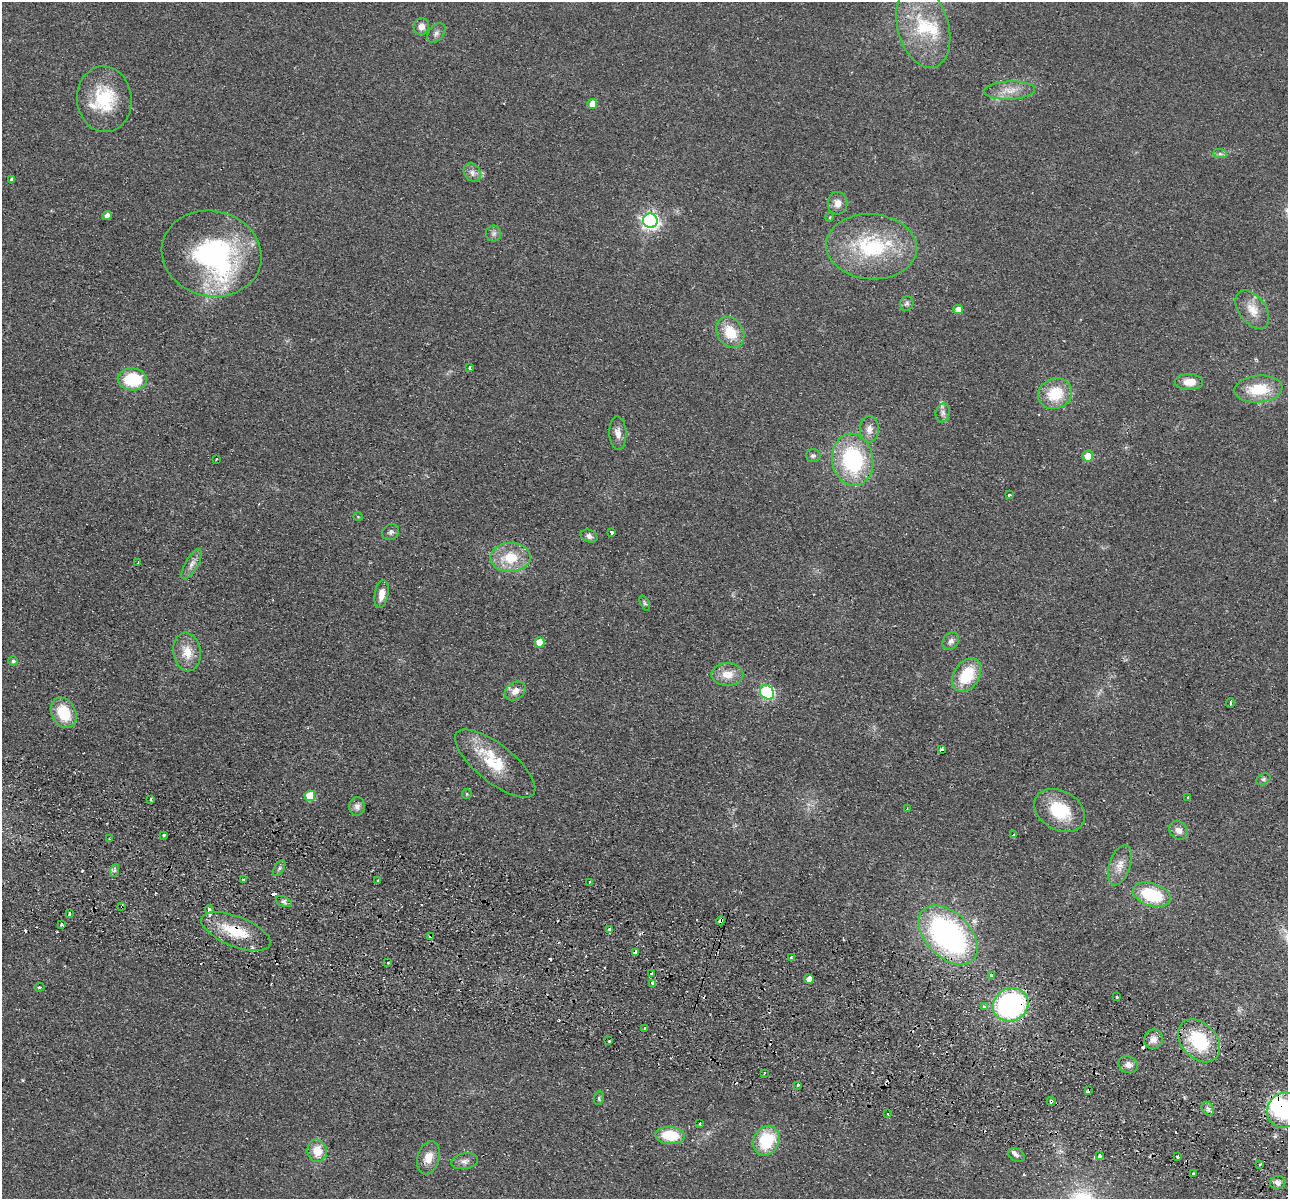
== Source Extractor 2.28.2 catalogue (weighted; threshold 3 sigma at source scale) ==
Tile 6 of 4 x 4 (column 2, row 2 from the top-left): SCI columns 1304-2589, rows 2578-3774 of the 5179 x 5279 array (HDU 1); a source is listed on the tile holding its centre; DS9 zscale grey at full resolution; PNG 1290 x 1201 px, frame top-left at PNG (2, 2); each listed source drawn as its Kron ellipse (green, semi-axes under 4 px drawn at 4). Shown black and unused: <1% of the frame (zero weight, under 2 of 3 exposures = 3% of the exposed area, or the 3 px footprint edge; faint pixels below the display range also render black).
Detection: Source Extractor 2.28.2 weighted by HDU 2 'WHT'; one run over the whole footprint, this tile lists its part. Background 0.0944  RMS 0.01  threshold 0.0453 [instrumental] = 3 sigma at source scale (4.5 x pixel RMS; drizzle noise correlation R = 1.50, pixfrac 1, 0.05/0.05 arcsec/px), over >= 5 px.
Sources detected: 139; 2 inside a brighter object's white glare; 14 cosmic-ray / hot-pixel residue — neither listed nor drawn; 4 inside a brighter listed object's ellipse — not listed separately; the other 119 listed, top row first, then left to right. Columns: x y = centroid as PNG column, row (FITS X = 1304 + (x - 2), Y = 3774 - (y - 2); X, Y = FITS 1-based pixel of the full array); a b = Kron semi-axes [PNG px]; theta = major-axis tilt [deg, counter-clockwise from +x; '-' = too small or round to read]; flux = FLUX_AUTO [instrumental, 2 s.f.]
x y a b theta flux
421 26 8 7 - 7.3
923 27 42 25 -74 63
436 33 11 7 48 3.9
1009 90 25 9 2 13
104 99 33 27 -84 55
592 104 5 5 - 12
1220 154 7 4 -1 2.5
472 173 10 8 -51 4.7
12 179 3 3 - 1.9
837 203 11 10 - 7.9
107 216 4 4 - 6.1
830 217 4 3 - 0.76
650 221 7 7 - 340
494 234 8 8 - 3.2
871 247 45 32 -4 89
212 254 50 42 -13 180
907 303 7 6 - 2.5
958 309 5 5 - 8.6
1252 310 22 13 -54 14
730 332 16 13 -57 25
470 368 3 3 - 3.9
132 379 14 11 -2 50
1189 382 14 8 2 14
1258 389 24 13 5 35
1055 394 17 15 25 32
943 413 9 7 78 4.3
869 429 13 9 88 7.4
618 433 17 8 -87 7.1
813 456 7 6 - 2.5
1088 456 5 5 - 23
216 459 3 2 - 1
853 460 26 20 -80 96
1009 495 3 3 - 3.3
358 516 5 3 - 0.88
391 532 9 7 37 3.1
611 532 3 3 - 5.2
589 536 8 6 -22 3.7
510 557 20 14 1 29
138 563 2 2 - 0.81
192 564 17 6 60 6
381 594 14 6 80 9.2
645 603 8 4 -66 1.8
951 641 9 7 54 4.2
540 642 5 5 - 18
187 652 19 13 -82 17
13 661 5 4 - 2.2
727 674 16 11 0 14
967 675 18 12 57 40
515 691 11 8 36 8.3
767 692 8 6 -48 140
1230 703 5 3 - 2
64 713 16 12 -61 32
942 749 4 3 - 2.3
495 763 49 19 -39 43
1263 779 7 5 28 2
467 794 5 4 - 1.2
310 796 5 5 - 27
1188 798 3 3 - 3.2
150 799 3 2 - 1.3
357 806 9 8 - 4.7
907 809 3 2 - 0.81
1060 811 27 19 -30 45
1179 830 10 8 -46 5.6
164 835 3 3 - 2.1
1014 835 3 2 - 0.97
109 839 3 3 - 2
1120 865 21 10 71 11
279 868 9 5 58 2.3
115 870 6 4 70 1.8
243 880 3 2 - 1.4
378 881 3 2 - 1.7
589 882 3 2 - 1.2
1152 895 19 11 -18 56
284 902 8 4 -23 2.6
122 906 3 2 - 1
209 910 4 3 - 5.7
69 913 3 3 - 4
721 921 4 3 - 29
61 925 3 3 - 11
610 930 4 3 - 11
236 931 37 15 -21 36
948 935 35 22 -45 250
431 936 3 3 - 2.2
635 953 4 3 - 7.4
791 957 3 2 - 1.9
388 963 3 2 - 1.3
652 974 3 3 - 1.5
991 975 3 3 - 4
809 979 5 4 - 7.2
653 983 3 3 - 5.6
39 987 5 4 - 1
1117 997 3 3 - 4.1
1011 1005 18 16 28 190
985 1007 3 3 - 12
645 1028 3 2 - 1.3
1154 1039 10 9 - 7.1
609 1041 2 2 - 0.97
1199 1041 24 17 -47 59
1128 1065 10 8 -16 6.2
764 1073 3 2 - 1.3
798 1085 4 3 - 2.8
1088 1091 4 3 - 12
599 1098 7 5 79 1.8
1051 1101 4 4 - 2
1208 1108 7 5 -53 2.7
1284 1110 18 16 63 73
888 1114 3 2 - 0.91
699 1124 3 2 - 1.1
670 1135 15 8 -4 32
766 1141 15 13 66 45
317 1151 11 9 -83 17
1016 1155 9 6 -30 3.4
1099 1156 4 3 - 7.7
1178 1157 3 3 - 2
428 1158 17 11 74 12
465 1161 13 8 9 5
1260 1164 3 3 - 1.1
1194 1174 3 3 - 3.9
1278 1183 7 6 - 4.3
Overlapping masked pixels (flux is a lower limit): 10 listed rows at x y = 122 906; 721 921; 236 931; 431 936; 635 953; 1011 1005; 1199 1041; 1088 1091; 1051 1101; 1284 1110
Isophote crosses this tile's border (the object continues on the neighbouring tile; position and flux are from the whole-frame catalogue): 1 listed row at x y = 1284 1110